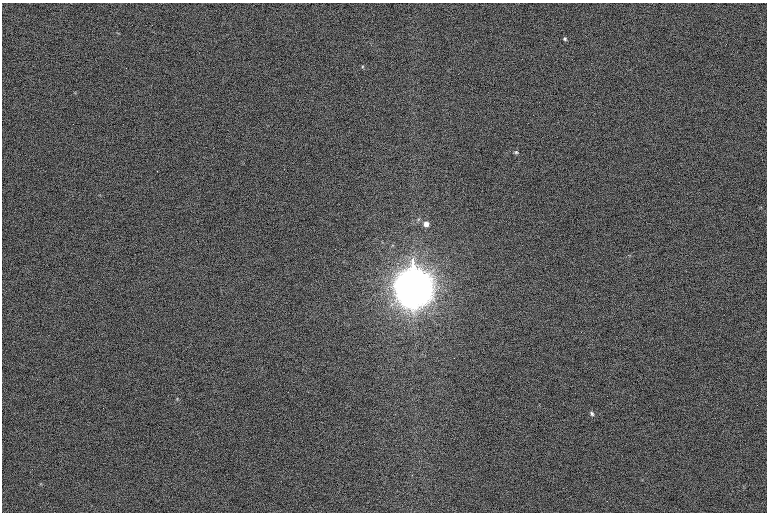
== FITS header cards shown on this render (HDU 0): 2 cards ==
NAXIS1  =                 1530 /
NAXIS2  =                 1020 /

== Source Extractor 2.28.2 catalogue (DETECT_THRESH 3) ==
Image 1530 x 1020 px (HDU 0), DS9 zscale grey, zoomed out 1/2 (1 PNG px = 2 x 2 image px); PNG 769 x 514 px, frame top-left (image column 2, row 1019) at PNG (2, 3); no overlay
Background 108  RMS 9.9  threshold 29.6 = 3 sigma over >= 5 px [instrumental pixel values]
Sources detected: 12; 1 cannot appear on this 1/2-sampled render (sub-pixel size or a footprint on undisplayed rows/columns) and is not listed; the other 11 listed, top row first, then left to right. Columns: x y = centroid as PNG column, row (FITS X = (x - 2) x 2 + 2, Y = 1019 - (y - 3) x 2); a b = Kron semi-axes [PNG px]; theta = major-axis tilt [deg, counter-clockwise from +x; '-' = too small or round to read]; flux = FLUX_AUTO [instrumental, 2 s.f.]
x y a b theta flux
565 39 5 4 - 4.4e+03
362 66 4 4 - 2.1e+03
75 92 4 3 - 1.7e+03
516 152 7 4 -9 4.4e+03
99 195 3 3 - 1.5e+03
760 207 4 3 - 1.5e+03
426 224 5 5 - 1.2e+04
413 282 33 8 -89 3.8e+07
177 399 5 3 - 1.9e+03
592 413 6 5 - 4.5e+03
40 483 4 3 - 1.5e+03
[1 sub-pixel or undisplayed-footprint detection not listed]